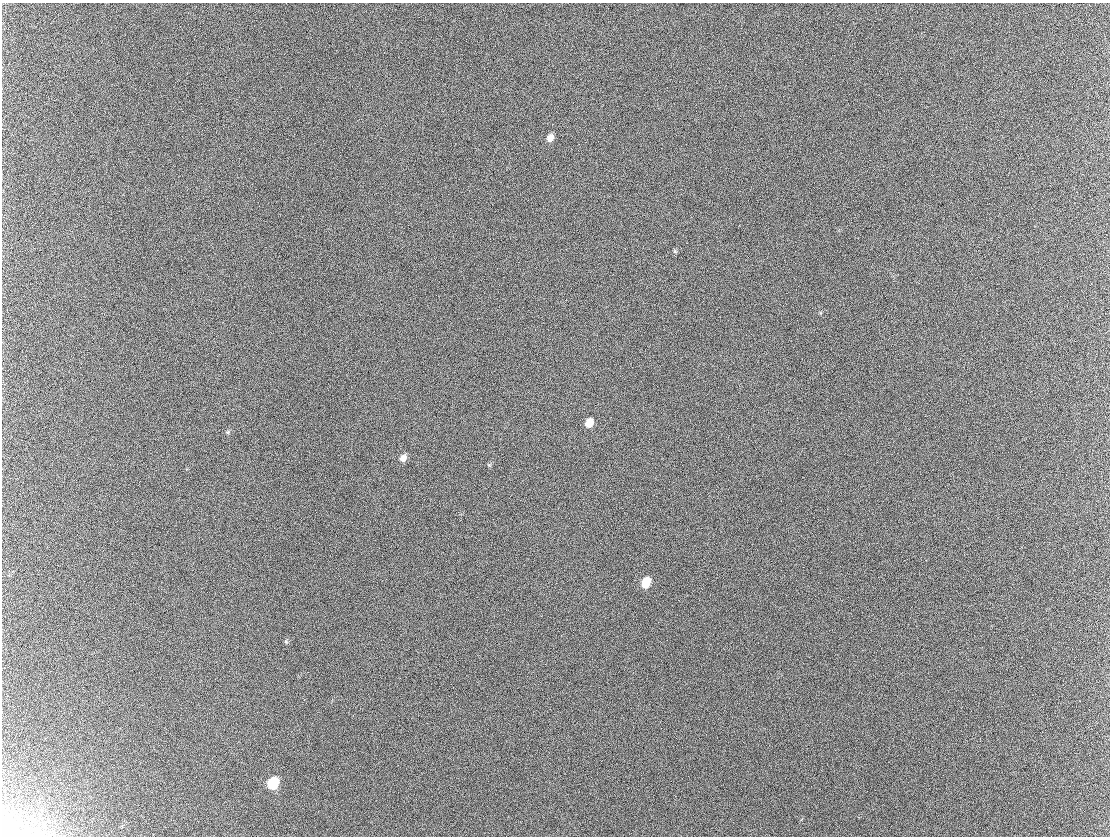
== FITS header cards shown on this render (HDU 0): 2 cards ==
NAXIS1  =                 1108 / Axis length
NAXIS2  =                  834 / Axis length

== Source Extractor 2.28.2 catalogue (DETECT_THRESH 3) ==
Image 1108 x 834 px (HDU 0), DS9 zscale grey, 1 PNG px = 1 image px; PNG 1112 x 838 px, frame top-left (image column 1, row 834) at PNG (2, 3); no overlay
Background 292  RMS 41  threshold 124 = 3 sigma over >= 5 px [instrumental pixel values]
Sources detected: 10; all 10 listed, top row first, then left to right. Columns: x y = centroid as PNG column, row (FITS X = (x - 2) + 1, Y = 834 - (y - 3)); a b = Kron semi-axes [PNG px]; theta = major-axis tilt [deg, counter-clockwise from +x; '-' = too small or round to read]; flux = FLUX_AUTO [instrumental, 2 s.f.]
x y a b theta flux
550 138 8 6 64 20000
589 423 8 6 63 36000
228 432 6 4 72 3500
403 458 8 6 57 17000
489 465 6 4 -33 3100
646 583 8 6 64 74000
286 641 6 5 - 3700
319 688 2 2 - 1100
273 783 9 7 58 150000
4 835 25 13 74 32000
At the frame edge (FLAGS 8, measured only in part): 1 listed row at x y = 4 835